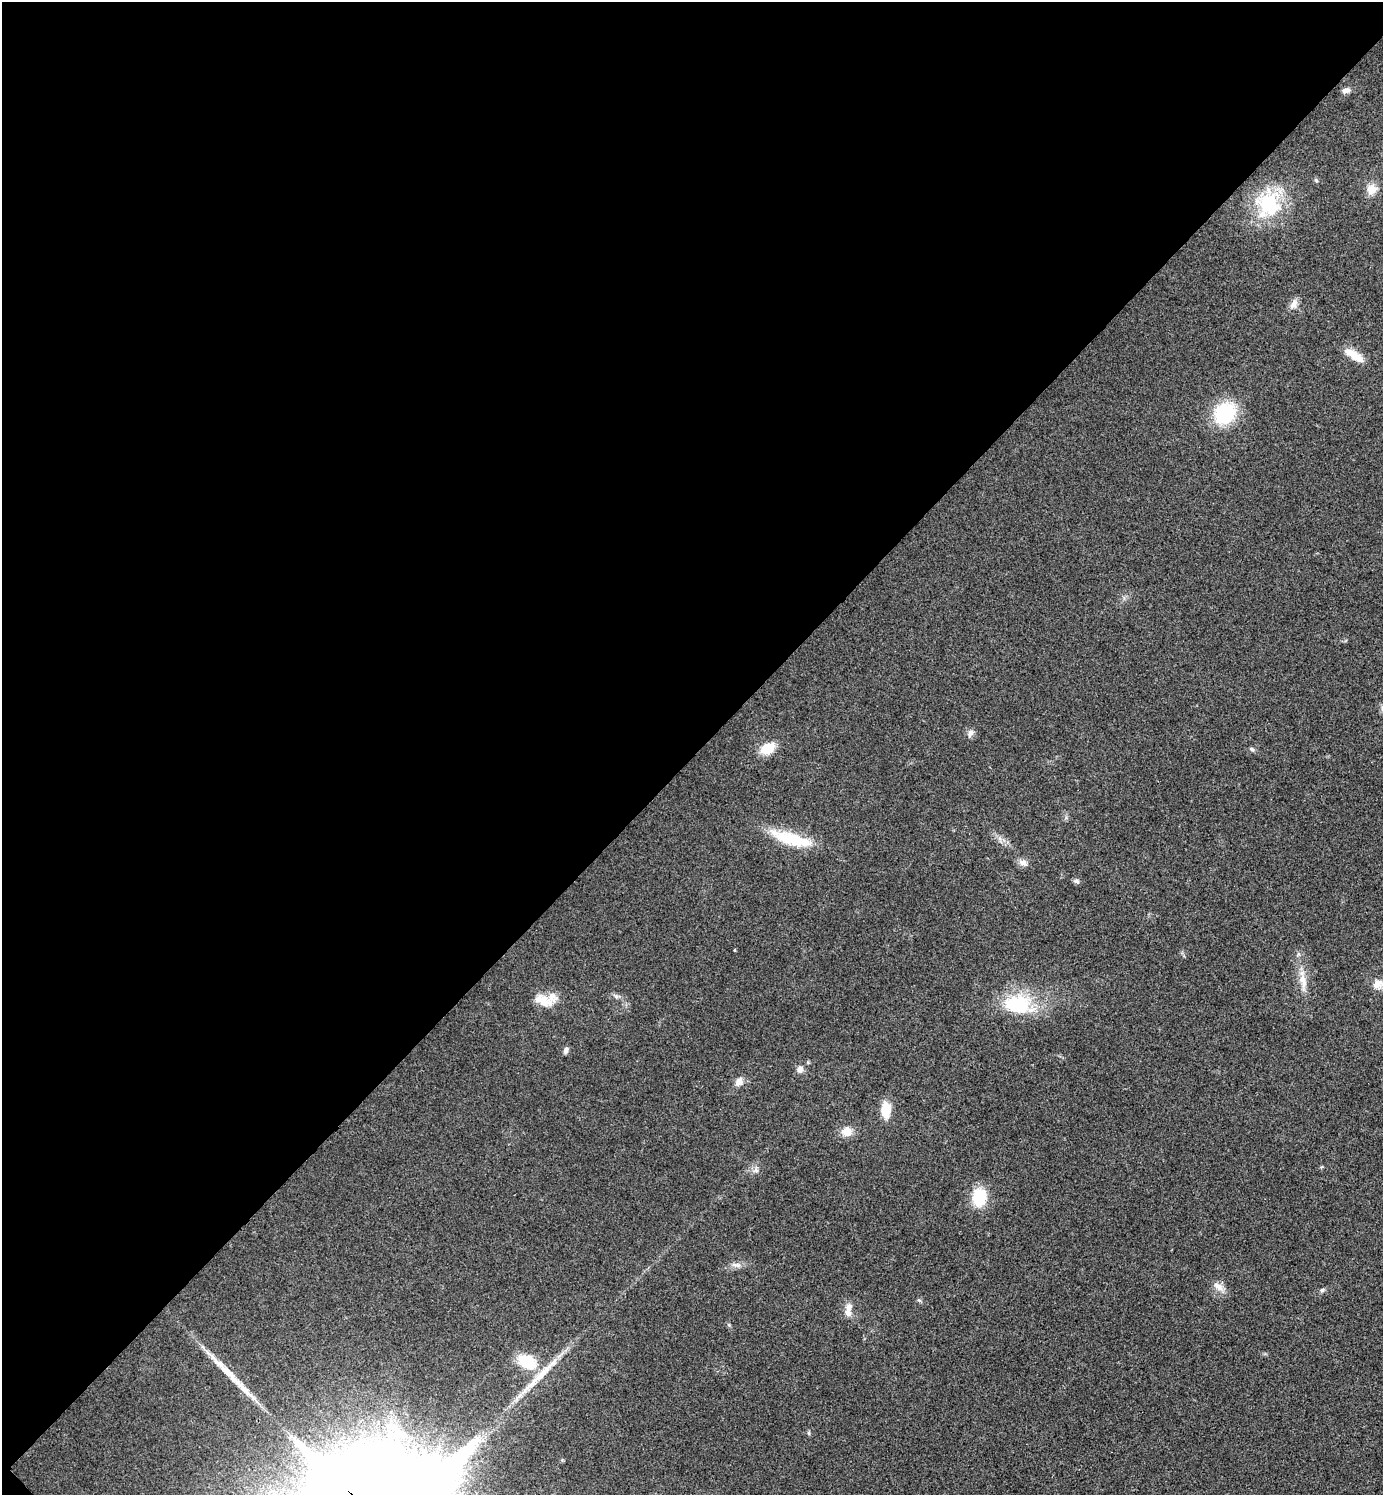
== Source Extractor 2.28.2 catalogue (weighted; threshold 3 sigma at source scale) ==
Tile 5 of 4 x 4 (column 1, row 2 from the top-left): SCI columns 159-1539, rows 2995-4487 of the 5984 x 5984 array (HDU 1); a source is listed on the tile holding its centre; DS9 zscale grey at full resolution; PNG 1385 x 1497 px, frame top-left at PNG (2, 2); no overlay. Shown black and unused: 51% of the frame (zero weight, under 3 of 4 exposures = <1% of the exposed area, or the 3 px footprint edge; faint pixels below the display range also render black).
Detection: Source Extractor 2.28.2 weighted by HDU 2 'WHT'; one run over the whole footprint, this tile lists its part. Background 0.0194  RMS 0.0053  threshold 0.024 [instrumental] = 3 sigma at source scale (4.5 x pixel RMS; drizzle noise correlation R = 1.50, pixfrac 1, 0.05/0.05 arcsec/px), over >= 5 px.
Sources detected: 35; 2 long thin detections or spike segments (spike, bleed or trail) — not listed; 2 inside a brighter listed object's ellipse — not listed separately; the other 31 listed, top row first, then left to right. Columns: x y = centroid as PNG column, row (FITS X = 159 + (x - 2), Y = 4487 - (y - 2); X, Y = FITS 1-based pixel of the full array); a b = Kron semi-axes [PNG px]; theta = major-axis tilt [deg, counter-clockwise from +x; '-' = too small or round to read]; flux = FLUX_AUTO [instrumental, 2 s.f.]
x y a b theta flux
1346 90 11 6 12 2.2
1316 180 6 3 -20 0.66
1372 189 14 13 - 5.5
1268 204 25 23 -89 38
1294 304 14 8 56 3.2
1354 355 24 8 -33 8.5
1225 413 24 20 38 33
971 733 10 6 63 2.2
767 748 18 12 28 9.6
1252 749 8 4 -36 1.1
792 839 55 14 -16 23
1023 863 12 7 -23 2.8
1076 881 7 5 -3 1.3
735 950 4 3 - 0.44
1302 979 13 10 69 5
1378 984 15 11 28 5.7
543 1001 27 14 -24 8.4
1017 1004 36 24 -8 33
566 1050 9 5 78 1.6
800 1069 7 7 - 2.7
739 1081 11 9 55 3.4
886 1110 13 8 -88 14
847 1131 12 11 - 5.9
756 1170 8 6 -75 1.6
979 1197 18 14 79 19
736 1265 12 4 -9 1.8
1218 1286 17 8 -33 4
1322 1290 6 5 - 1
919 1300 6 4 -19 0.77
849 1307 9 8 - 3.3
527 1362 17 12 -25 22